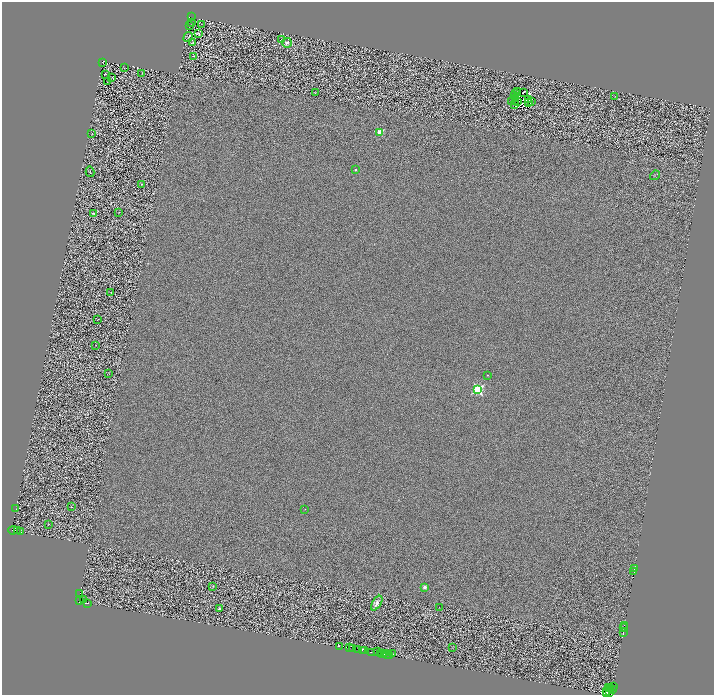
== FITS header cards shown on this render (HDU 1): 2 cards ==
NAXIS1  =                 1424
NAXIS2  =                 1386

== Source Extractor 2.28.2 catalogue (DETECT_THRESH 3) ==
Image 1424 x 1386 px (HDU 1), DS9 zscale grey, zoomed out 1/2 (1 PNG px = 2 x 2 image px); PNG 716 x 697 px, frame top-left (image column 1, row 1386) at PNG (2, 2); each listed source drawn as its Kron ellipse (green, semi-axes under 4 px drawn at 4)
Background 0.566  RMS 2.4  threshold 7.13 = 3 sigma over >= 5 px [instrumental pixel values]
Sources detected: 144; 57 cannot appear on this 1/2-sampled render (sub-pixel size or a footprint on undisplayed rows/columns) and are neither listed nor drawn; the other 87 listed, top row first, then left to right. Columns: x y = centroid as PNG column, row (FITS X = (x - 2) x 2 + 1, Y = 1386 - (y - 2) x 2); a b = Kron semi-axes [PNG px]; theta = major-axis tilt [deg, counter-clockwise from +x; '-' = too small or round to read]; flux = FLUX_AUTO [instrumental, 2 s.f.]
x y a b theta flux
191 17 2 1 - 250
191 22 2 2 - 280
202 24 3 2 - 200
189 26 4 1 - 260
199 33 3 1 - 230
188 37 5 1 - 210
281 40 2 1 - 150
193 43 2 2 - 490
287 43 5 5 - 1300
193 56 2 1 - 97
102 62 3 1 - 450
124 68 3 2 - 130
142 73 4 1 - 150
105 74 2 1 - 180
111 77 3 1 - 100
107 81 2 1 - 110
517 92 2 1 - 110
523 92 2 1 - 110
315 93 3 2 - 140
515 94 2 1 - 100
515 96 2 1 - 140
615 96 3 1 - 130
516 99 2 1 - 68
529 100 2 1 - 7.1
515 101 3 1 - 130
531 101 2 1 - 140
512 102 2 1 - 360
517 102 3 1 - 48
528 102 2 1 - 79
514 104 2 1 - 1.1
380 133 3 3 - 14000
92 134 2 1 - 87
355 170 2 2 - 910
90 172 5 2 - 320
655 175 5 2 - 310
141 184 3 2 - 150
119 212 3 2 - 130
93 213 2 2 - 1400
111 292 2 2 - 130
98 319 3 1 - 150
96 345 2 1 - 120
109 373 2 1 - 110
487 375 2 2 - 300
478 389 4 3 - 60000
71 507 2 1 - 150
16 509 2 1 - 110
305 509 2 1 - 99
48 524 2 1 - 150
13 530 5 2 - 1600
17 531 2 1 - 370
21 532 2 1 - 500
634 569 2 1 - 13000
634 572 3 1 - 2300
213 586 2 2 - 170
425 587 2 2 - 4900
80 593 2 1 - 380
83 599 2 1 - 310
80 601 2 1 - 24
88 603 2 1 - 640
377 603 8 4 57 2800
439 608 2 1 - 96
219 609 2 2 - 1600
624 625 2 1 - 630
624 628 2 1 - 53
623 632 3 1 - 5100
339 646 2 1 - 1900
452 647 2 1 - 110
349 648 3 2 - 1900
352 648 2 1 - 420
358 649 2 1 - 2600
363 650 3 1 - 870
364 651 2 1 - 960
378 651 2 2 - 1400
371 652 2 1 - 2100
380 653 2 1 - 3900
383 654 2 1 - 1700
385 654 2 2 - 3900
393 654 2 1 - 640
388 655 2 1 - 1700
390 655 2 1 - 2000
613 686 3 2 - 990
608 687 2 1 - 1600
610 688 2 1 - 1500
612 689 3 1 - 2000
607 692 2 1 - 2900
609 693 2 1 - 11000
606 694 2 2 - 1000
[57 sub-pixel or undisplayed-footprint detections neither listed nor drawn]